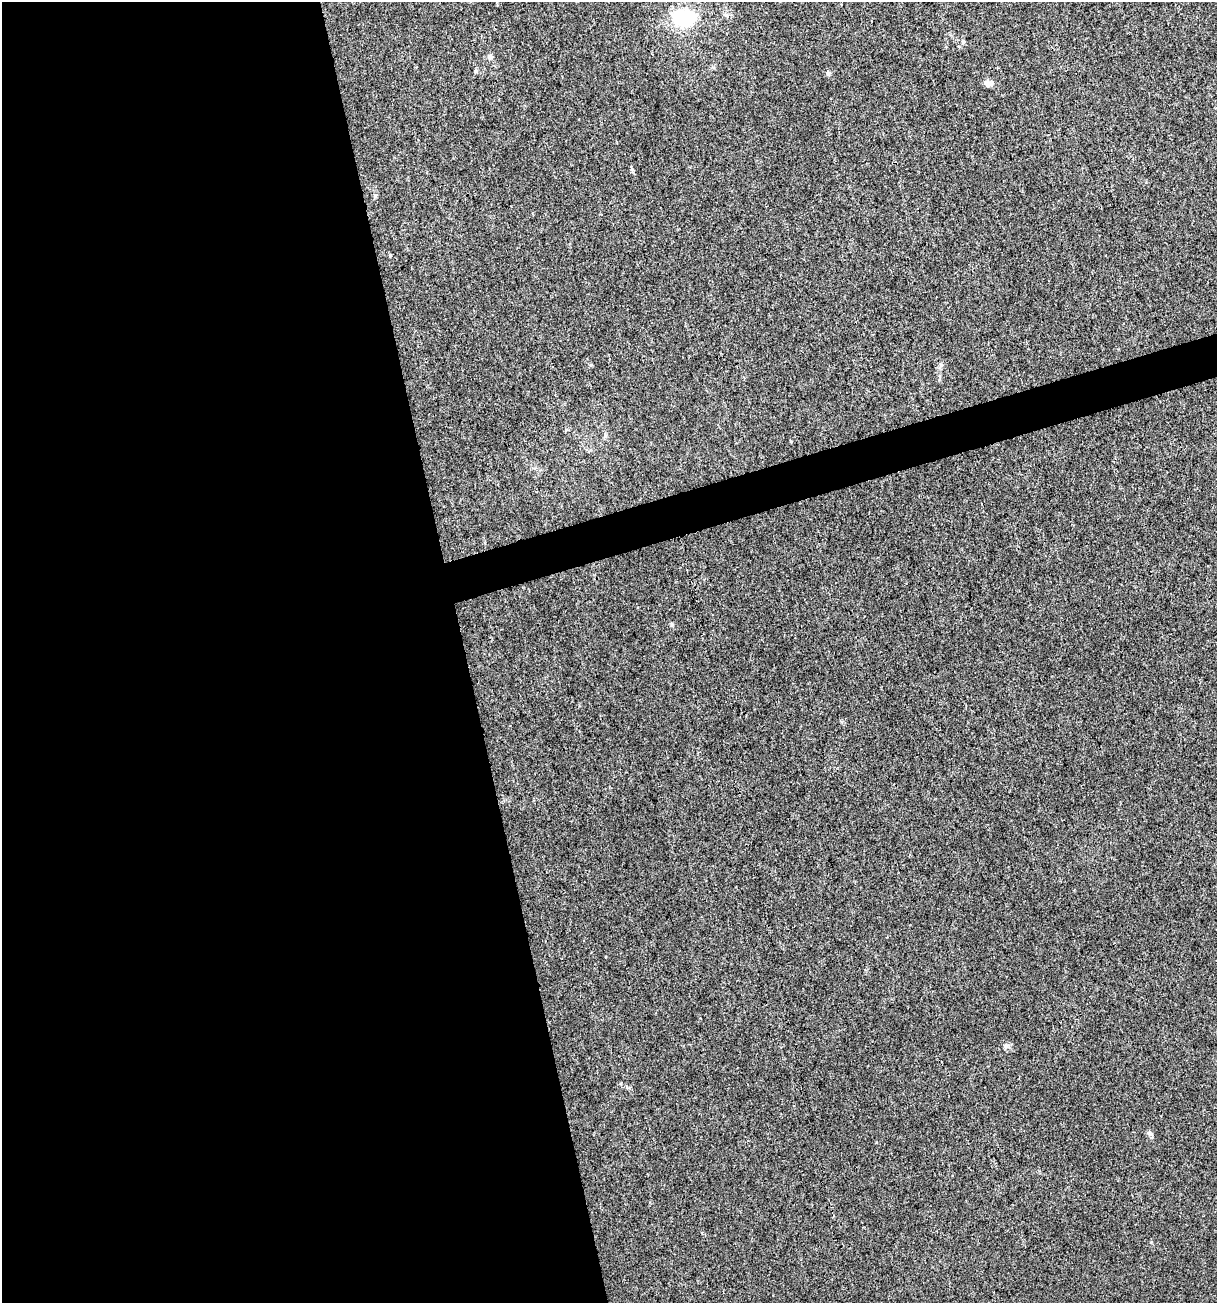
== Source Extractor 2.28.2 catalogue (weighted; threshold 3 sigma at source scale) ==
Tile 9 of 4 x 4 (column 1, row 3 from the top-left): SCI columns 102-1316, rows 1303-2603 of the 5012 x 5207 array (HDU 1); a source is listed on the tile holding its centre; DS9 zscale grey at full resolution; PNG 1219 x 1305 px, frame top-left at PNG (2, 2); no overlay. Shown black and unused: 40% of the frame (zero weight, under 3 of 4 exposures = <1% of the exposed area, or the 3 px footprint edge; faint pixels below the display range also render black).
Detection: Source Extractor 2.28.2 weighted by HDU 2 'WHT'; one run over the whole footprint, this tile lists its part. Background 0.00323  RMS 0.0026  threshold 0.0118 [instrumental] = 3 sigma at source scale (4.5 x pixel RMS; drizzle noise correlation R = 1.50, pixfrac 1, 0.0396/0.0396 arcsec/px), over >= 5 px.
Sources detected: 10; all 10 listed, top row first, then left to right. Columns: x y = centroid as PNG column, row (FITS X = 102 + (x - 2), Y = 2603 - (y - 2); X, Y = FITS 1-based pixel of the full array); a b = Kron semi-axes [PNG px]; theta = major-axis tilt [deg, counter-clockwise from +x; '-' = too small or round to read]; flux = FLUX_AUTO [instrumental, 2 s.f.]
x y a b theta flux
684 18 32 21 -5 14
963 41 6 5 - 0.48
490 57 7 6 - 0.6
476 71 6 5 - 0.37
828 73 6 5 - 0.67
988 83 11 7 -8 1.3
940 366 7 4 70 0.48
671 625 6 4 89 0.33
1006 1046 7 5 -46 0.62
1150 1134 9 5 -44 0.62
Unlisted compact peaks at least as high as the median listed source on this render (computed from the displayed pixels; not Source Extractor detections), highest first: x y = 1151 1242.